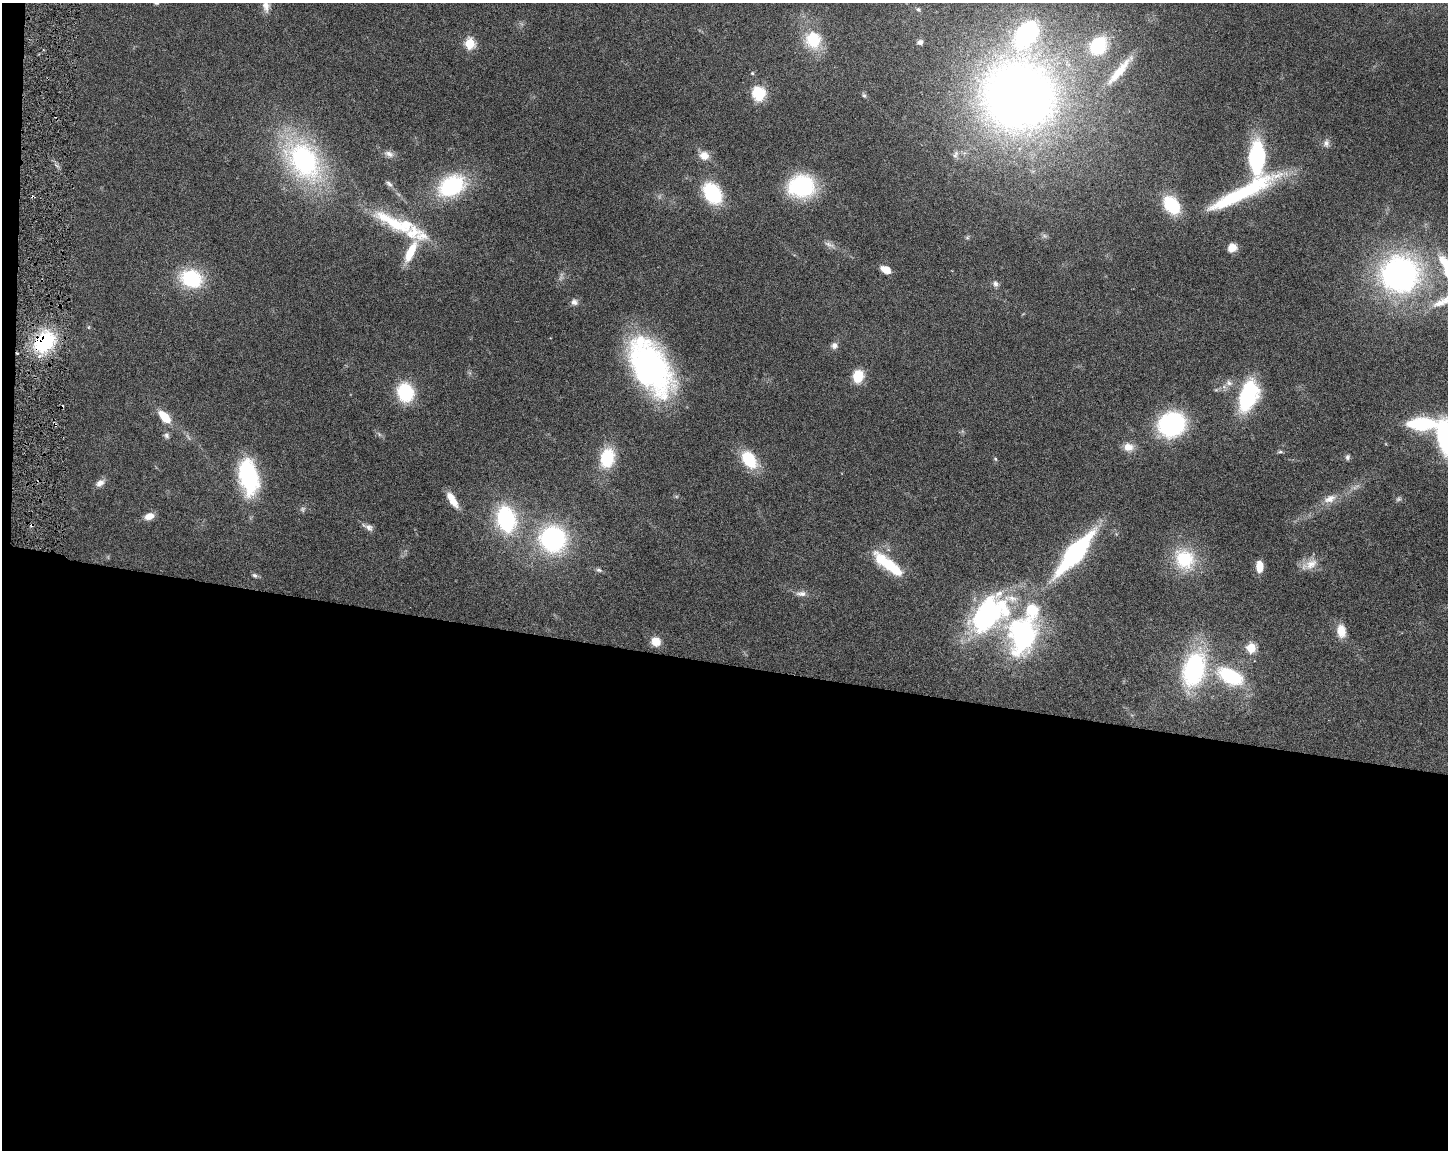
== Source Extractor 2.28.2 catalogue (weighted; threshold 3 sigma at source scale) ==
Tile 10 of 3 x 4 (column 1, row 4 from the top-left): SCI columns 221-1666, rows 2-1149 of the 4668 x 4598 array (HDU 1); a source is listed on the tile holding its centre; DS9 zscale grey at full resolution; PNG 1450 x 1152 px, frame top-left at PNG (2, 3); no overlay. Shown black and unused: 43% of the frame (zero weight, under 3 of 6 exposures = <1% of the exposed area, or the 3 px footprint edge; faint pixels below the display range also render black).
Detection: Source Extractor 2.28.2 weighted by HDU 2 'WHT'; one run over the whole footprint, this tile lists its part. Background 0.105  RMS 0.0046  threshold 0.0189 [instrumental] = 3 sigma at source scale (4.09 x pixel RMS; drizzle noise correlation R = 1.36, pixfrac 0.8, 0.05/0.05 arcsec/px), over >= 5 px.
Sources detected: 90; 2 too faint to see at this stretch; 1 inside a brighter object's white glare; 4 cosmic-ray / hot-pixel residue — not listed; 4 inside a brighter listed object's ellipse — not listed separately; the other 79 listed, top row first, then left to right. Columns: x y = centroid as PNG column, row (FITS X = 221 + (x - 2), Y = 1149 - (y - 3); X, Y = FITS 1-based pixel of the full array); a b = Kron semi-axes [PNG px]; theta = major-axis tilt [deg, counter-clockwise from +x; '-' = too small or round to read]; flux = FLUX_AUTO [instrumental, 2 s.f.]
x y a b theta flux
266 4 24 9 -87 4.4
918 9 5 5 - 0.76
813 40 20 17 -62 18
920 42 7 6 - 1.3
470 43 6 5 - 32
1098 46 21 17 52 23
1119 71 52 10 49 12
752 73 4 4 - 0.57
758 93 16 14 -78 12
864 95 7 5 -72 0.83
1019 95 68 66 -25 410
1326 143 11 9 83 2.1
389 154 14 8 -16 2.5
955 155 13 7 67 1.9
704 156 11 10 - 4.8
1257 158 23 11 89 64
303 160 41 27 -54 95
389 184 12 6 -39 1.5
452 186 28 20 29 43
801 186 23 20 3 46
712 193 24 17 -56 25
1241 193 101 15 27 47
1171 205 15 10 -52 29
392 222 60 15 -31 26
1044 236 8 6 -21 1.2
967 237 7 5 30 0.74
829 245 18 6 -24 2.3
1232 248 10 9 - 3.8
411 252 42 10 56 14
886 270 11 7 -26 4.7
1400 274 33 31 8 150
191 279 21 16 -17 32
995 284 9 7 -50 1.5
1445 300 65 14 31 17
574 302 9 9 - 2
44 342 27 21 44 33
834 345 9 8 - 2
651 367 60 32 -60 120
858 376 10 8 80 14
1229 383 10 8 -37 2.4
405 392 19 16 -73 23
1248 396 24 13 72 56
164 417 12 6 -47 13
1172 424 24 22 21 55
1422 424 20 8 0 47
166 436 9 7 -76 1.3
1446 437 26 12 -80 68
1128 447 14 10 -6 4.1
1280 452 8 4 0 0.76
1347 457 7 6 - 1
607 458 21 15 79 19
995 459 6 4 -47 0.55
749 460 22 13 -53 17
248 476 37 19 -79 46
100 483 12 8 35 2.6
452 499 20 7 -58 6.3
1330 499 20 10 23 4.8
1399 499 8 5 40 0.89
302 509 8 7 - 1.2
149 516 11 7 19 3.9
506 519 20 13 -78 58
32 525 6 4 70 0.62
369 528 13 8 -34 2.1
553 539 20 19 - 78
1075 553 40 12 50 87
1185 559 31 27 -52 23
1310 564 25 12 26 5.6
1259 566 11 7 -90 6.3
893 568 40 12 -41 18
599 570 9 5 -15 1
255 575 8 6 -30 1.1
801 594 16 7 0 2.6
989 614 58 32 42 79
1341 631 16 10 -81 6
1022 635 55 39 79 72
656 641 11 10 - 5.6
1251 648 5 5 - 24
1194 669 26 15 75 81
1231 676 33 17 -25 30
Overlapping masked pixels (flux is a lower limit): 2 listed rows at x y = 44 342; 32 525
Isophote crosses this tile's border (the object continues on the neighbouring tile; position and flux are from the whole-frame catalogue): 3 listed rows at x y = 266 4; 1445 300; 1446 437